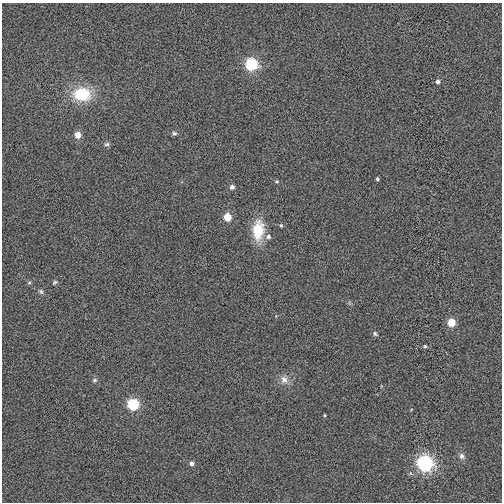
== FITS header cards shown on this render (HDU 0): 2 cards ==
NAXIS1  =                  500
NAXIS2  =                  500

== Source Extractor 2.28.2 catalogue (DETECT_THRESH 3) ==
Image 500 x 500 px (HDU 0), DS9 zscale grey, 1 PNG px = 1 image px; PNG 504 x 504 px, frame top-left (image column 1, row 500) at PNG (2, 3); no overlay
Background 0.00122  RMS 0.045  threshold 0.136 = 3 sigma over >= 5 px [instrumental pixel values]
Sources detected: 26; all 26 listed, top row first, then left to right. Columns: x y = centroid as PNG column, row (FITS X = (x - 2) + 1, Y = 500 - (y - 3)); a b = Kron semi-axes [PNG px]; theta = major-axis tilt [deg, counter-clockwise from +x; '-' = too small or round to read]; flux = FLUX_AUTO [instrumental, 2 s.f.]
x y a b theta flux
251 64 6 6 - 320
438 81 5 4 - 9.5
82 94 18 14 -4 140
174 133 6 5 - 6.6
78 135 5 5 - 36
107 144 8 5 10 6.8
377 179 3 3 - 4.6
277 181 6 4 -1 4.4
232 187 4 4 - 13
227 217 5 5 - 65
281 225 4 4 - 4.3
258 230 25 14 86 85
268 237 7 6 - 9.3
54 282 7 5 39 5.1
29 283 5 5 - 4.3
41 292 7 5 -57 6.3
451 322 5 5 - 77
375 334 7 5 -47 5.5
425 346 5 4 - 4.8
94 380 7 5 1 6.2
284 380 12 10 -68 22
133 404 6 6 - 250
324 415 3 2 - 3.1
461 456 8 6 -78 11
192 463 5 5 - 11
425 463 7 7 - 730